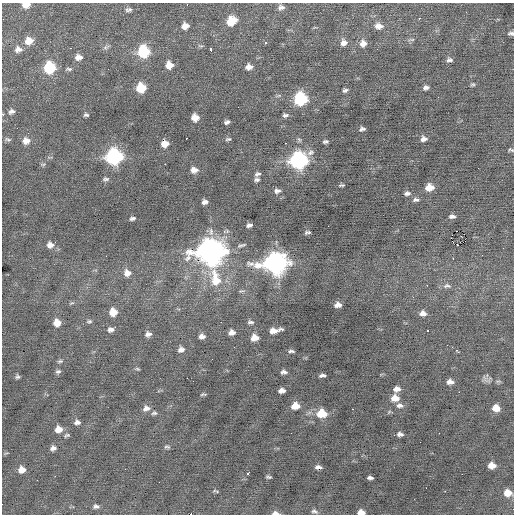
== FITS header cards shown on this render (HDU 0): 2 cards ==
NAXIS1  =                  512 / Axis length
NAXIS2  =                  512 / Axis length

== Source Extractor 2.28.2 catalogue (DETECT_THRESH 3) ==
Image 512 x 512 px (HDU 0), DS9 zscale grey, 1 PNG px = 1 image px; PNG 516 x 516 px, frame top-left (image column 1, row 512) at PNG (2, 3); no overlay
Background -0.0268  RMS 0.78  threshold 2.33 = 3 sigma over >= 5 px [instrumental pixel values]
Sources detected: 143; all 143 listed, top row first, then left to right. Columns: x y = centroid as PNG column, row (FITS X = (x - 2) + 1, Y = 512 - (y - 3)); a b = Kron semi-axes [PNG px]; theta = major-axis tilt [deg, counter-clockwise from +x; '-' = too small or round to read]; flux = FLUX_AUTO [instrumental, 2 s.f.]
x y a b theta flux
187 4 3 2 - 88
26 5 8 5 6 510
281 7 8 7 - 220
128 10 9 6 8 140
419 18 2 2 - 550
231 21 10 8 28 1100
185 26 7 6 - 380
379 26 11 8 -9 360
511 33 7 5 0 130
411 40 10 4 5 100
29 41 9 8 - 600
266 43 3 3 - 330
344 43 8 8 - 300
363 43 8 8 - 330
200 46 8 4 -18 87
106 47 10 4 26 120
70 48 2 2 - 200
18 49 10 7 4 300
211 49 4 3 - 390
143 52 9 8 - 3300
79 57 8 6 8 330
449 60 8 5 2 150
169 65 7 7 - 530
249 67 7 6 - 310
50 68 8 8 - 2900
69 69 10 5 4 120
473 84 6 5 - 82
141 88 7 7 - 1500
426 88 6 5 - 170
345 90 6 4 14 120
300 99 8 8 - 4500
238 107 2 2 - 28
11 112 9 7 30 180
86 115 6 4 -7 110
285 115 6 4 3 130
195 117 7 6 - 510
227 122 6 4 26 140
362 129 6 4 19 130
186 138 2 2 - 150
228 139 7 4 8 90
424 139 7 6 - 230
8 140 9 5 -12 110
26 141 9 8 - 400
326 141 5 3 - 110
286 143 3 2 - 210
165 144 7 5 17 530
511 150 6 4 -17 76
310 152 10 7 38 180
114 157 9 9 - 9800
298 160 9 9 - 12000
43 164 8 4 -7 79
165 164 2 2 - 600
194 170 8 6 0 320
258 174 6 4 20 130
106 179 8 5 5 120
257 180 6 5 - 130
341 185 5 3 - 78
429 187 7 6 - 710
277 191 7 5 10 180
407 193 7 4 6 150
416 200 8 5 0 130
205 202 5 4 - 200
452 216 7 5 -1 160
132 218 6 4 16 120
249 225 6 4 11 160
211 232 11 6 -86 220
307 232 6 3 11 110
451 238 2 2 - 520
50 245 8 8 - 310
242 245 14 4 17 140
457 245 3 3 - 330
210 251 13 11 5 41000
106 256 2 2 - 260
275 263 13 10 5 26000
127 273 9 8 - 390
216 279 26 13 -75 1600
427 285 2 2 - 230
447 286 12 7 -2 200
191 288 2 2 - 97
413 297 3 2 - 54
71 303 8 4 25 81
338 305 6 5 - 270
113 312 8 7 - 700
423 313 8 6 -7 270
89 321 7 5 1 110
221 322 2 2 - 27
250 322 8 5 -4 130
57 323 7 7 - 510
111 329 8 6 18 220
274 330 11 5 11 480
428 331 3 3 - 260
232 332 6 5 - 280
148 334 7 6 - 220
202 336 7 5 2 230
255 338 7 5 7 540
452 347 3 2 - 41
181 349 8 7 - 230
456 350 3 3 - 160
291 351 6 3 -3 110
60 361 7 4 10 98
137 369 6 4 -20 68
58 371 7 5 10 120
284 372 6 4 -4 170
322 375 6 3 4 140
17 377 5 5 - 100
486 379 14 8 -21 240
450 382 7 5 0 280
397 389 7 5 7 290
282 390 6 4 2 250
459 392 2 2 - 290
203 394 7 3 1 72
395 398 8 7 - 480
295 406 8 6 4 630
399 406 9 6 -2 190
146 408 9 7 16 250
496 408 7 6 - 520
352 409 2 2 - 140
154 413 8 5 8 110
322 413 9 7 -3 1200
77 422 7 6 - 210
58 429 7 7 - 520
439 433 2 2 - 33
400 434 6 4 -9 160
67 435 7 4 24 88
420 442 2 2 - 40
167 447 8 5 -2 97
53 448 7 5 23 200
492 465 6 5 - 480
318 467 7 4 -4 170
22 470 7 6 - 440
248 474 4 3 - 370
55 476 2 2 - 280
268 477 5 3 - 83
370 478 6 4 -8 150
426 488 2 2 - 87
215 491 8 3 -18 68
445 491 2 2 - 250
508 493 7 6 - 560
96 506 8 5 -3 160
314 511 8 5 -21 130
361 512 7 5 -4 350
275 513 9 5 -4 180
191 514 2 2 - 220
At the frame edge (FLAGS 8, measured only in part): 7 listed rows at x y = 187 4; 26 5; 511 33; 511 150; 361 512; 275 513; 191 514